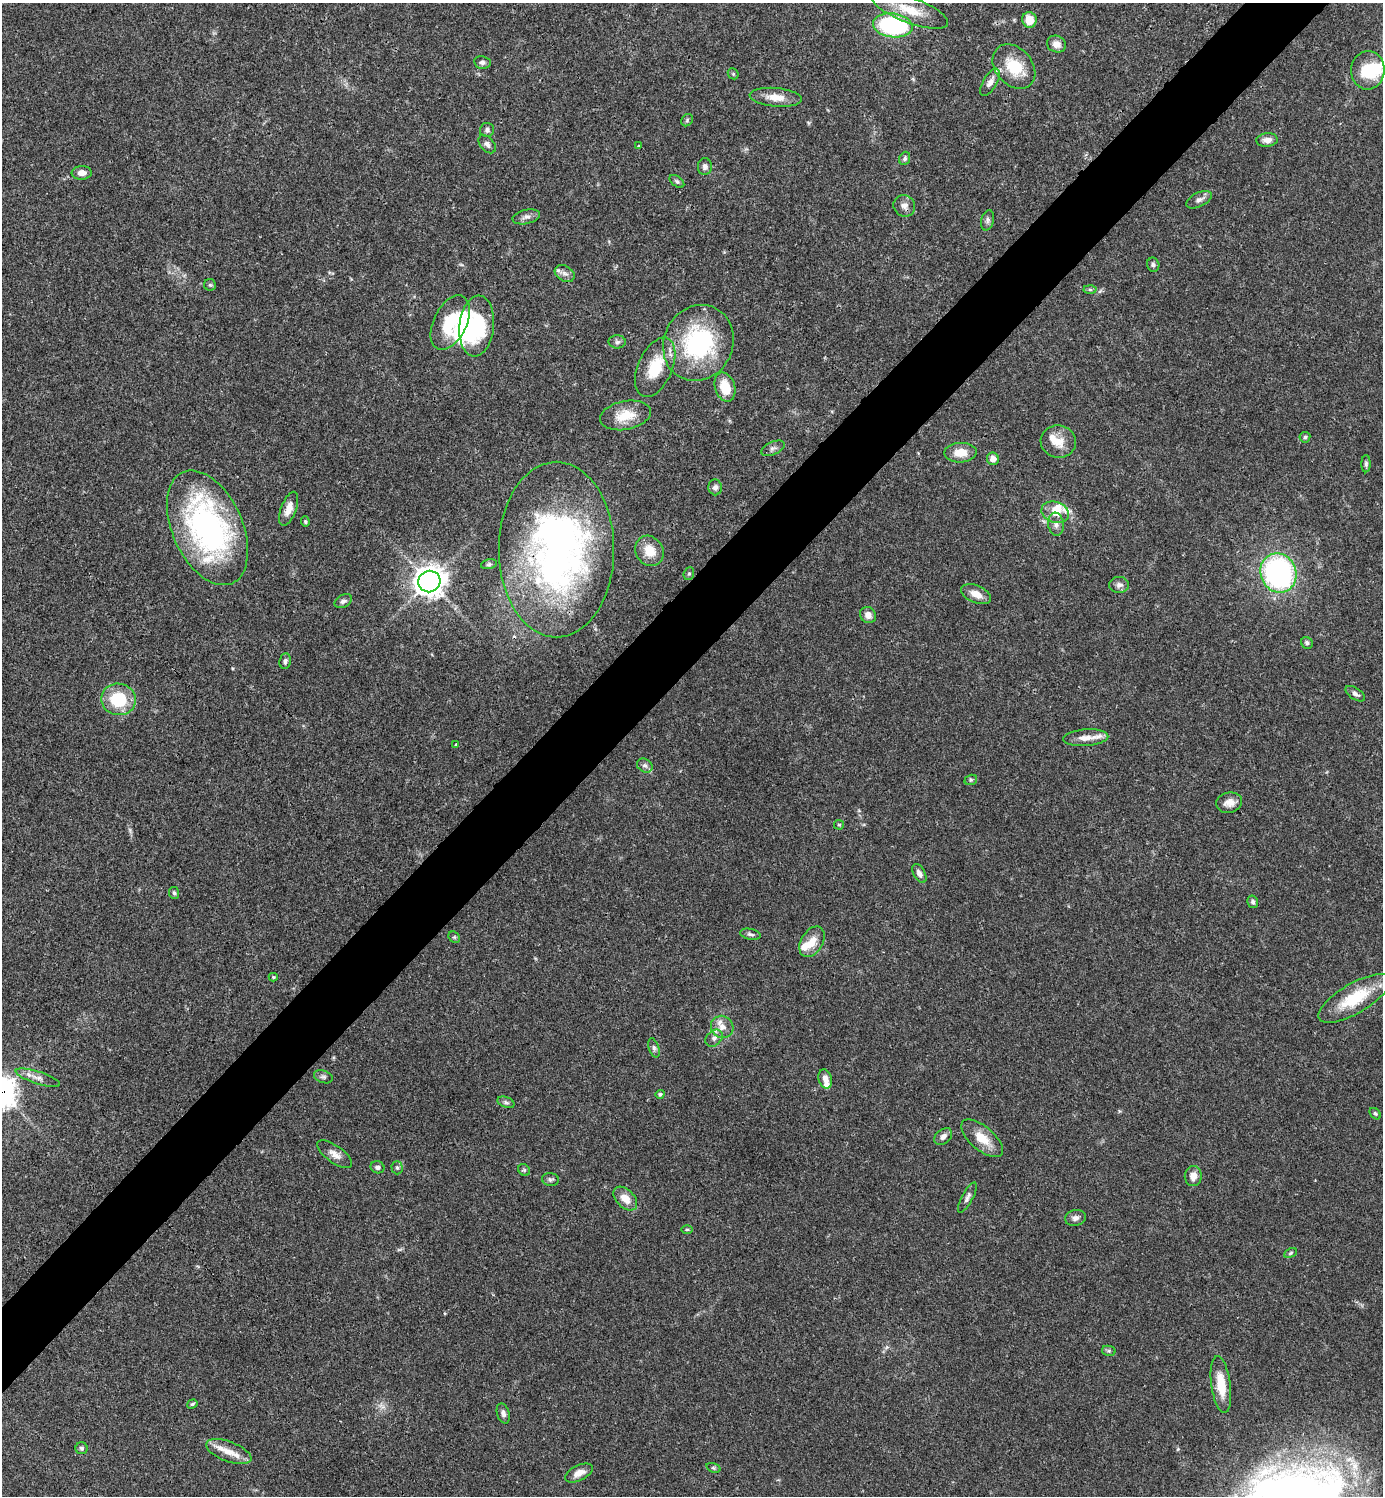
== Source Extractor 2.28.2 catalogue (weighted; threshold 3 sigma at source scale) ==
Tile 10 of 4 x 4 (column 2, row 3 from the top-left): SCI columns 1680-3060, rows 1495-2988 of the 5981 x 5982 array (HDU 1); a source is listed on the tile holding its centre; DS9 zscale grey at full resolution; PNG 1385 x 1498 px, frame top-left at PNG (2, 3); each listed source drawn as its Kron ellipse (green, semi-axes under 4 px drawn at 4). Shown black and unused: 5% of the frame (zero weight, under 3 of 4 exposures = <1% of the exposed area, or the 3 px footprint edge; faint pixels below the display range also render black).
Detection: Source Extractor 2.28.2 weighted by HDU 2 'WHT'; one run over the whole footprint, this tile lists its part. Background 0.0392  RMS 0.0027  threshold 0.012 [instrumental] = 3 sigma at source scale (4.5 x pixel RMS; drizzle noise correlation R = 1.50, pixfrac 1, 0.05/0.05 arcsec/px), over >= 5 px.
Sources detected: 118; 1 too faint to see at this stretch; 2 inside a brighter object's white glare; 1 cosmic-ray / hot-pixel residue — neither listed nor drawn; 10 inside a brighter listed object's ellipse — not listed separately; the other 104 listed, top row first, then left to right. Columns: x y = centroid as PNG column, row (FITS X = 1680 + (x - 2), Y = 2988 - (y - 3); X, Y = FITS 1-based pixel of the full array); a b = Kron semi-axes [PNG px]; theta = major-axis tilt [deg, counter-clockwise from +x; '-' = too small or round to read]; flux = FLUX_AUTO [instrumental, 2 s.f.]
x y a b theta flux
910 10 41 13 -21 7.4
1029 20 8 7 - 4.4
893 25 20 12 -7 36
1056 44 10 8 -21 1.9
482 62 8 6 -9 0.86
1014 67 25 18 -48 9.1
1368 70 19 16 85 8.7
733 74 6 5 - 0.38
990 82 15 7 59 1.7
776 97 26 9 -5 3.7
687 120 7 5 48 0.48
487 130 7 7 - 0.79
1267 140 11 6 5 1.7
487 144 10 7 -48 1
639 146 3 3 - 1
905 158 7 5 67 0.6
705 167 8 7 - 1
82 173 10 7 3 1.7
677 181 8 5 -37 0.56
1199 200 14 7 26 1.2
904 206 11 10 - 1.6
526 217 14 7 12 1.3
988 220 10 6 75 0.77
1153 265 7 6 - 0.68
565 274 10 7 -30 1.2
210 285 6 6 - 0.46
1090 289 6 4 -2 0.41
450 323 29 16 64 10
477 326 30 17 84 19
617 342 8 6 -1 0.79
698 343 39 34 63 34
655 367 31 17 66 9.3
725 387 15 10 -73 6.3
625 415 26 14 11 6.1
1305 437 5 5 - 0.48
1058 442 18 16 -8 4.1
773 448 12 6 23 1
960 453 16 10 3 3.9
993 459 6 6 - 1.8
1366 464 8 4 90 0.6
715 487 8 7 - 0.9
289 509 18 7 69 2.7
1055 512 14 10 -20 3.4
305 522 5 4 - 0.32
1056 524 11 7 -82 1.4
207 528 61 35 -66 70
556 550 88 57 90 130
649 551 16 13 -54 5
489 564 8 4 14 0.51
1278 573 20 17 -67 59
689 574 6 5 - 0.41
429 582 11 10 - 280
1119 585 10 8 0 1.2
976 594 16 8 -23 2.9
343 601 9 6 28 0.86
868 615 8 7 - 1.7
1307 643 6 5 - 0.61
285 661 8 5 82 0.73
1355 694 11 5 -34 0.95
118 699 17 16 - 13
1086 738 22 8 4 2.9
456 744 4 2 - 0.27
645 765 8 6 -33 0.78
971 780 6 5 - 0.42
1229 803 13 10 14 2.2
839 825 5 4 - 0.31
919 873 10 6 -62 1.2
174 893 6 5 - 0.47
1253 902 6 5 - 0.61
750 934 10 5 -12 0.75
454 937 6 5 - 0.45
812 942 17 11 59 3.6
273 977 4 3 - 0.33
1354 998 41 15 30 12
722 1027 11 11 - 2.3
714 1038 10 7 45 1.2
654 1048 10 5 -72 0.72
323 1077 9 6 -20 0.73
38 1078 23 6 -18 2
825 1079 10 6 -74 1.6
660 1094 4 4 - 0.42
506 1102 9 5 -21 0.62
1375 1114 6 4 -48 0.45
943 1137 10 7 40 1.4
982 1138 25 11 -40 5.2
335 1154 20 8 -35 2.1
378 1167 7 6 - 0.72
397 1168 6 5 - 0.56
524 1170 6 5 - 0.43
1193 1176 10 8 85 2.3
550 1179 8 6 -10 0.66
967 1197 17 5 62 1.1
625 1199 14 9 -45 3.2
1075 1218 10 8 11 1.2
687 1229 6 4 0 0.33
1291 1253 7 4 28 0.39
1109 1351 7 5 -12 0.47
1221 1385 28 9 -82 6.3
192 1404 5 4 - 0.41
503 1413 10 6 -73 1
81 1448 6 6 - 0.56
229 1452 24 10 -21 3.9
713 1468 7 4 -19 0.44
579 1473 15 7 26 2.3
Overlapping masked pixels (flux is a lower limit): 1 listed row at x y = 556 550